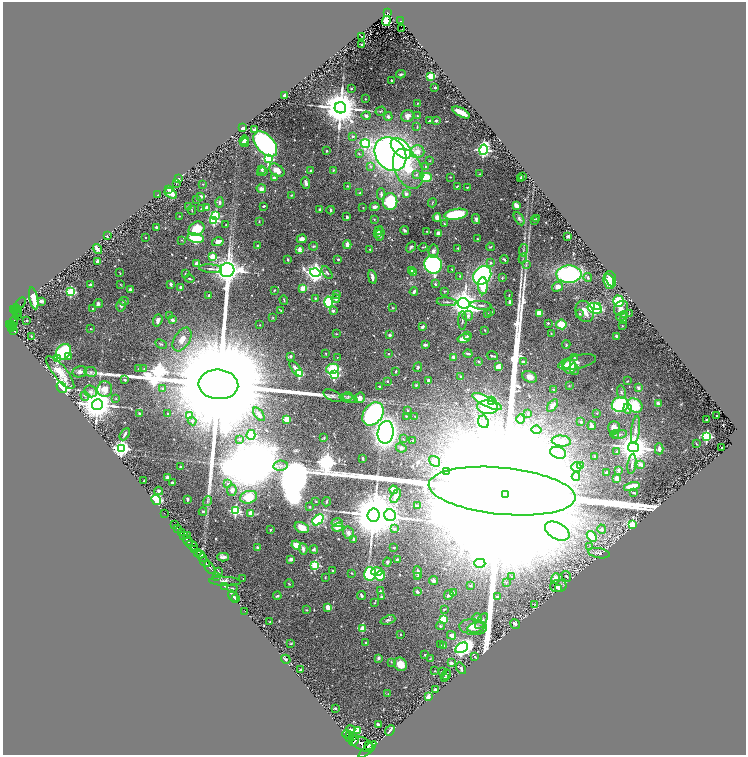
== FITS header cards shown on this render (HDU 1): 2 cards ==
NAXIS1  =                 1487
NAXIS2  =                 1505

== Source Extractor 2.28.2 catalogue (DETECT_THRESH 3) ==
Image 1487 x 1505 px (HDU 1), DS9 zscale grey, zoomed out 1/2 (1 PNG px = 2 x 2 image px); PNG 748 x 757 px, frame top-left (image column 2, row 1505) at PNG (3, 2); each listed source drawn as its Kron ellipse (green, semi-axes under 4 px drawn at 4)
Background 1.85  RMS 0.025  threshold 0.0748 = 3 sigma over >= 5 px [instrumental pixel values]
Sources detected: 619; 36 cannot appear on this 1/2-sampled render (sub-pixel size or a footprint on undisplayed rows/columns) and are neither listed nor drawn; of the other 583, the 500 brightest by FLUX_AUTO listed and drawn (83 fainter detections omitted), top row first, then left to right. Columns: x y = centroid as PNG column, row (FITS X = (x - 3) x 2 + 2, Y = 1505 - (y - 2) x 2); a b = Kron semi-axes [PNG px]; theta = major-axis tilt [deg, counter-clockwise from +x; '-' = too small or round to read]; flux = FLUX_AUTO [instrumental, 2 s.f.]
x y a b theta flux
387 13 3 2 - 8.1e+01
386 21 5 3 - 2.0e+02
401 21 3 2 - 7.8e+01
402 29 2 1 - 8.3e+00
361 36 3 1 - 3.5e+00
361 44 2 2 - 5.1e+00
401 74 4 3 - 6.3e+00
431 76 3 3 - 2.5e+02
391 80 2 2 - 9.1e+00
435 87 2 2 - 1.8e+01
351 89 2 2 - 8.3e+00
284 95 3 2 - 1.6e+01
365 99 2 2 - 4.0e+00
418 103 3 3 - 3.2e+00
340 108 6 5 - 1.9e+04
380 111 5 2 - 2.9e+00
461 112 10 3 -28 7.4e+01
366 116 4 3 - 1.1e+01
407 116 6 6 - 2.8e+01
418 116 4 3 - 5.4e+00
388 117 4 4 - 8.8e+00
430 121 3 2 - 6.9e+00
436 121 2 2 - 1.9e+01
417 127 4 3 - 4.1e+00
243 128 2 2 - 2.6e+01
254 130 4 3 - 1.3e+01
353 137 2 2 - 1.4e+01
244 140 5 3 - 3.4e+01
245 142 5 2 - 2.0e+01
365 143 5 4 - 5.1e+02
265 144 15 9 -48 1.1e+03
401 148 12 7 -44 7.9e+02
483 150 5 4 - 1.3e+03
326 151 2 2 - 7.9e+00
417 152 7 6 - 3.7e+01
359 154 3 2 - 2.8e+00
390 154 18 14 -55 2.3e+03
268 159 3 3 - 4.6e+02
429 161 4 2 - 2.9e+00
371 166 4 3 - 4.8e+00
425 166 2 2 - 5.9e+00
262 169 2 2 - 1.4e+01
408 169 21 13 -64 1.7e+02
277 170 8 5 -37 5.0e+01
311 170 3 2 - 4.6e+00
333 170 4 3 - 4.6e+00
262 172 5 3 - 8.0e+00
416 174 4 3 - 5.3e+00
480 174 3 2 - 2.5e+00
522 176 3 1 - 3.0e+00
426 177 6 4 4 1.1e+02
450 177 2 2 - 2.6e+00
178 178 2 2 - 4.6e+00
274 178 4 3 - 1.5e+01
520 178 2 2 - 4.1e+00
176 183 4 2 - 2.7e+00
306 183 6 3 -71 2.4e+01
203 184 2 2 - 2.5e+00
348 186 3 2 - 2.8e+00
457 186 4 2 - 5.7e+00
468 187 4 1 - 4.0e+00
169 189 3 3 - 9.0e+00
261 189 5 4 - 1.7e+01
171 193 7 4 -34 2.9e+01
360 193 3 3 - 4.5e+00
381 194 6 3 -89 9.0e+00
406 194 4 3 - 1.1e+01
157 195 2 2 - 4.9e+00
292 195 3 2 - 4.0e+00
201 196 3 2 - 1.8e+01
196 199 3 3 - 2.6e+00
220 202 5 4 - 1.4e+01
390 202 8 7 - 2.5e+02
432 203 5 2 - 3.4e+00
264 206 2 2 - 6.0e+00
516 206 4 3 - 3.7e+01
189 207 2 2 - 3.9e+01
207 207 3 2 - 4.0e+01
363 207 2 2 - 3.3e+00
375 207 5 4 - 2.0e+01
201 209 3 2 - 5.3e+00
319 209 4 3 - 4.5e+00
192 210 4 2 - 4.1e+00
331 210 4 3 - 8.0e+00
456 214 12 5 10 2.7e+02
215 215 3 3 - 3.3e+02
179 216 2 2 - 4.2e+00
347 217 3 2 - 6.9e+00
437 217 4 4 - 2.6e+01
374 219 3 2 - 3.3e+00
476 219 5 3 - 1.6e+01
519 219 7 4 -58 1.2e+01
536 219 3 2 - 2.5e+00
214 220 3 3 - 3.5e+02
534 220 3 3 - 8.2e+00
259 221 3 2 - 3.1e+00
444 224 3 2 - 3.6e+00
226 225 4 3 - 4.7e+00
156 227 2 2 - 1.7e+01
197 229 8 6 31 1.1e+02
405 230 4 2 - 8.9e+00
378 231 4 3 - 1.2e+01
427 231 2 2 - 4.0e+00
377 233 3 3 - 9.5e+00
438 233 3 2 - 3.3e+01
380 234 7 4 83 2.0e+01
107 236 2 2 - 3.3e+00
568 236 3 2 - 1.8e+01
145 237 2 1 - 4.2e+00
196 238 8 4 -10 2.2e+02
302 239 5 4 - 2.1e+01
477 239 2 2 - 7.8e+00
182 240 2 2 - 2.5e+00
218 242 6 4 14 3.5e+01
258 245 3 2 - 6.6e+00
347 245 4 3 - 3.3e+01
313 246 4 3 - 5.4e+00
411 247 6 3 55 7.4e+00
423 247 4 2 - 2.9e+00
490 247 4 2 - 3.7e+00
458 248 3 2 - 5.6e+00
97 249 5 3 - 2.3e+01
300 249 2 2 - 7.4e+01
370 249 2 2 - 4.4e+00
523 250 6 2 80 5.7e+00
433 251 6 5 - 1.6e+01
213 257 3 3 - 1.5e+02
523 258 5 1 - 3.8e+00
288 259 3 2 - 5.5e+00
338 259 2 2 - 1.5e+01
504 260 4 2 - 8.0e+00
97 261 4 2 - 2.3e+01
196 263 3 3 - 1.7e+01
491 263 3 3 - 1.1e+01
433 264 9 8 - 9.7e+02
526 265 3 3 - 4.1e+00
211 269 11 3 -3 1.2e+01
452 269 2 2 - 5.4e+00
227 270 7 7 - 8.1e+03
411 271 3 2 - 5.3e+00
315 272 5 4 - 2.7e+03
414 272 3 2 - 8.1e+00
120 273 4 2 - 3.8e+00
327 273 7 3 -55 9.7e+00
185 274 3 2 - 4.2e+00
569 274 13 8 0 6.6e+02
482 275 10 8 49 6.4e+02
460 276 2 2 - 2.9e+00
372 277 7 3 -79 2.2e+01
588 277 4 3 - 8.7e+00
502 278 4 2 - 4.4e+00
189 279 5 2 - 4.5e+00
611 279 8 5 -70 8.6e+01
609 282 8 5 -72 7.2e+01
120 284 3 2 - 3.1e+00
171 284 2 2 - 3.9e+01
435 284 3 2 - 5.9e+00
90 285 2 2 - 3.8e+01
483 286 8 5 -89 1.1e+02
181 287 3 3 - 1.7e+01
557 287 5 4 - 2.8e+01
303 288 3 3 - 8.1e+01
130 290 3 3 - 2.3e+01
274 290 2 2 - 4.5e+00
444 291 4 2 - 3.5e+00
71 292 3 3 - 3.7e+02
414 292 4 2 - 1.2e+01
337 295 2 2 - 1.4e+01
509 295 3 2 - 2.6e+00
209 296 3 2 - 8.0e+00
34 298 11 3 -78 8.3e+01
315 298 2 2 - 8.8e+00
336 299 4 3 - 1.0e+01
284 300 5 2 - 3.6e+00
41 301 4 2 - 9.5e+00
124 301 5 3 - 7.8e+00
619 301 5 5 - 1.5e+02
329 302 6 4 88 4.3e+02
447 302 10 3 -4 8.9e+00
510 302 4 2 - 1.3e+01
464 303 6 5 - 7.3e+03
20 304 7 2 52 1.9e+02
98 304 4 4 - 1.2e+01
481 305 10 3 -6 1.2e+01
121 306 6 5 - 1.4e+01
598 306 3 2 - 5.5e+01
393 308 2 2 - 4.2e+00
595 308 7 5 -16 3.7e+02
621 308 8 6 46 2.7e+01
16 309 5 3 - 1.3e+03
93 309 2 2 - 1.5e+01
14 310 3 2 - 5.9e+02
17 311 4 2 - 1.0e+02
281 311 3 2 - 7.3e+00
333 311 2 2 - 2.7e+01
585 311 11 8 -63 6.4e+01
491 312 4 3 - 3.2e+00
16 313 2 2 - 2.8e+02
487 313 3 3 - 3.7e+00
539 313 4 3 - 6.1e+01
579 314 3 3 - 7.6e+00
629 314 4 2 - 2.7e+00
18 315 2 2 - 2.6e+02
169 315 2 2 - 5.7e+00
468 316 5 5 - 1.4e+01
622 316 6 4 23 9.6e+00
273 318 3 2 - 3.1e+00
26 320 2 2 - 4.3e+00
158 320 6 4 71 1.8e+01
173 320 4 3 - 1.1e+01
462 320 9 3 89 8.6e+00
623 321 4 3 - 5.5e+00
13 322 6 3 62 7.4e+02
548 323 2 2 - 1.1e+01
12 324 4 2 - 6.7e+02
561 324 5 5 - 9.1e+01
9 325 3 2 - 9.1e+02
260 325 2 2 - 2.8e+00
13 326 3 2 - 1.7e+02
622 326 3 2 - 3.3e+00
423 327 3 2 - 1.4e+01
12 328 2 2 - 3.5e+02
91 329 3 2 - 3.6e+00
13 330 3 2 - 2.9e+02
485 330 2 1 - 2.7e+00
336 334 3 2 - 2.8e+00
551 334 3 2 - 2.9e+00
390 335 2 2 - 4.1e+01
31 336 2 2 - 3.2e+00
467 336 3 2 - 3.4e+00
616 336 3 3 - 9.3e+00
464 338 6 3 13 4.5e+01
182 339 13 7 58 4.4e+01
161 344 6 3 -26 6.0e+00
425 345 3 2 - 1.0e+01
566 345 4 3 - 4.6e+00
64 352 8 7 - 2.3e+02
326 354 2 2 - 2.8e+00
389 354 2 2 - 8.8e+00
468 354 4 2 - 1.2e+01
69 356 3 2 - 1.2e+01
291 356 3 3 - 8.2e+00
492 356 6 2 -14 8.0e+00
337 357 3 3 - 3.1e+00
453 357 3 3 - 1.7e+01
575 358 3 3 - 3.3e+00
57 359 3 3 - 1.8e+02
478 361 3 2 - 5.1e+00
524 362 4 3 - 2.1e+01
577 362 19 6 13 2.3e+01
566 364 5 3 - 4.3e+01
570 366 7 6 - 1.0e+02
418 367 5 3 - 9.2e+00
498 367 4 3 - 4.5e+01
139 369 3 2 - 3.2e+00
144 369 3 3 - 4.3e+00
296 369 9 3 -50 3.0e+01
332 369 6 5 - 2.1e+02
574 369 6 4 -77 1.5e+01
80 372 7 5 14 1.5e+01
91 372 6 5 - 1.2e+01
396 372 2 2 - 7.0e+00
60 373 21 6 -51 7.1e+01
299 374 3 3 - 2.5e+02
334 375 3 3 - 4.5e+02
461 376 2 2 - 1.1e+01
530 377 7 5 -23 2.7e+01
125 380 3 3 - 5.8e+00
428 380 3 3 - 1.1e+01
387 381 2 2 - 1.2e+01
627 381 3 2 - 2.9e+00
218 384 20 15 -5 4.1e+05
416 385 2 2 - 3.3e+00
380 386 3 2 - 8.0e+00
569 386 3 2 - 3.9e+00
61 387 6 4 -56 7.2e+02
638 388 2 2 - 4.1e+01
105 389 8 7 - 4.7e+01
162 389 4 3 - 5.5e+00
553 389 2 2 - 4.8e+00
91 391 6 5 - 1.4e+01
621 392 6 4 -78 9.1e+00
85 396 5 3 - 6.0e+00
333 396 10 5 -25 1.5e+01
348 396 5 3 - 8.0e+00
116 398 3 2 - 2.9e+00
360 398 6 5 - 2.6e+01
349 399 9 2 -14 1.1e+01
491 401 4 3 - 3.2e+02
487 402 16 5 -26 3.7e+02
97 404 5 5 - 1.4e+04
658 404 3 3 - 1.9e+01
552 405 7 4 53 1.7e+01
620 405 8 7 - 3.6e+02
635 405 8 7 - 1.4e+02
488 407 10 7 -3 2.0e+02
628 409 5 3 - 2.1e+01
407 411 3 2 - 4.7e+00
139 413 2 2 - 8.1e+00
528 413 4 3 - 5.3e+00
597 413 2 2 - 3.8e+00
168 414 2 2 - 1.1e+01
259 414 8 3 -53 1.6e+01
373 414 13 9 53 9.7e+02
189 415 4 3 - 2.1e+01
406 416 2 2 - 8.2e+00
415 416 2 2 - 5.2e+00
717 416 2 2 - 1.6e+01
287 419 3 2 - 1.4e+02
521 419 5 3 - 8.9e+00
707 419 2 2 - 4.5e+00
192 421 4 4 - 7.0e+00
483 422 6 5 - 1.9e+01
581 422 2 2 - 2.8e+01
592 426 4 3 - 1.6e+01
614 428 6 5 - 4.3e+01
537 430 5 4 - 9.5e+00
635 430 14 4 83 2.5e+01
386 432 11 8 78 2.5e+03
125 434 7 2 60 9.7e+00
620 434 7 3 11 9.5e+00
251 435 5 4 - 1.6e+02
615 435 4 3 - 5.2e+00
707 436 3 3 - 6.2e+02
324 438 4 3 - 4.4e+00
239 439 2 2 - 9.6e+00
403 439 3 2 - 3.8e+00
413 440 2 2 - 5.1e+00
561 441 9 5 -6 7.6e+01
696 444 3 2 - 2.5e+00
633 447 5 5 - 1.1e+04
121 448 4 4 - 2.0e+03
401 448 5 4 - 1.3e+01
722 448 2 2 - 3.7e+00
659 449 5 3 - 1.6e+01
617 451 2 2 - 1.0e+01
558 453 8 6 -18 3.4e+01
594 456 3 2 - 3.0e+00
363 458 3 2 - 8.1e+00
435 461 6 4 -37 1.5e+01
632 464 10 3 82 1.1e+01
640 464 3 2 - 3.6e+01
281 466 7 5 9 1.5e+01
580 466 4 3 - 1.5e+01
180 467 2 2 - 5.8e+00
576 467 5 5 - 4.2e+01
618 470 2 2 - 3.1e+01
446 472 3 3 - 8.9e+00
606 473 3 2 - 6.1e+00
576 476 4 3 - 1.4e+01
167 477 3 3 - 1.1e+01
617 479 4 3 - 4.9e+01
144 481 2 2 - 4.1e+00
172 483 2 2 - 1.2e+01
228 484 3 3 - 1.2e+01
632 487 8 4 15 5.4e+01
232 490 5 4 - 2.2e+01
393 490 4 3 - 6.7e+01
159 491 4 4 - 1.1e+01
502 491 74 23 -6 1.3e+06
634 493 3 2 - 7.2e+00
506 495 3 2 - 5.8e+04
396 496 7 4 61 2.1e+01
249 497 8 6 16 1.2e+02
187 499 3 2 - 8.3e+00
156 500 5 4 - 4.0e+02
207 501 5 2 - 5.6e+00
316 501 3 2 - 2.7e+00
327 502 5 2 - 3.8e+00
417 506 2 2 - 6.0e+00
310 507 2 2 - 5.7e+00
235 511 4 3 - 5.1e+02
203 512 4 3 - 5.4e+00
164 513 2 1 - 4.9e+01
251 513 4 3 - 5.5e+01
374 515 6 6 - 3.8e+04
390 515 6 5 - 1.6e+03
318 520 6 4 41 2.7e+02
337 523 5 4 - 1.6e+01
174 525 2 1 - 4.7e+02
632 525 3 3 - 4.0e+02
338 527 6 4 20 2.4e+01
177 528 3 2 - 4.5e+02
302 528 7 5 -24 4.7e+01
394 529 4 3 - 9.5e+00
602 529 5 4 - 1.7e+01
270 530 2 2 - 4.5e+00
557 531 13 8 -29 5.8e+01
181 533 3 2 - 8.1e+02
348 533 6 5 - 1.5e+01
183 536 2 1 - 6.0e+02
187 536 2 1 - 1.6e+02
592 536 6 4 -51 1.5e+02
354 539 4 3 - 1.0e+01
188 541 6 2 -50 6.2e+03
192 545 6 3 -27 1.8e+03
296 545 5 4 - 5.9e+01
590 546 3 3 - 4.1e+00
258 548 3 3 - 1.8e+01
394 548 2 2 - 1.5e+01
194 549 3 2 - 8.2e+02
303 549 6 3 -85 1.8e+01
314 549 4 3 - 8.2e+00
197 552 3 3 - 7.2e+02
599 553 11 5 -10 1.2e+01
200 555 4 2 - 1.0e+03
223 557 6 3 0 1.8e+01
203 558 4 2 - 2.9e+02
291 559 3 3 - 2.3e+01
397 559 2 2 - 5.6e+00
205 562 5 2 - 2.4e+03
387 562 4 4 - 8.6e+00
480 563 5 4 - 3.6e+01
315 565 3 3 - 3.4e+02
210 568 7 2 -52 2.3e+03
332 570 2 2 - 4.3e+00
219 571 3 1 - 2.7e+00
377 572 5 3 - 7.2e+01
418 572 6 3 -85 1.7e+01
352 573 2 2 - 4.0e+00
370 574 7 6 - 3.2e+02
380 576 5 4 - 1.1e+02
417 576 3 3 - 4.1e+00
511 576 3 2 - 2.6e+00
566 576 6 3 -56 8.1e+00
216 577 2 1 - 4.0e+00
325 577 3 2 - 3.1e+00
555 578 5 4 - 3.1e+01
243 579 2 2 - 2.7e+00
225 581 16 4 -3 1.8e+01
434 581 4 3 - 1.8e+01
506 582 3 2 - 3.2e+00
289 584 4 2 - 3.4e+00
470 585 3 2 - 4.1e+00
224 586 2 1 - 6.6e+01
558 586 8 6 7 2.8e+01
232 588 5 2 - 4.2e+00
558 589 4 2 - 4.6e+00
380 591 3 2 - 5.7e+00
417 592 3 2 - 1.0e+01
453 593 4 3 - 1.1e+01
361 595 4 3 - 1.1e+01
449 595 5 3 - 1.5e+01
233 596 6 2 -55 1.1e+01
277 596 4 2 - 8.7e+00
497 596 2 2 - 2.1e+01
382 597 3 2 - 2.2e+01
235 598 2 2 - 5.1e+00
374 603 3 2 - 2.9e+00
535 604 3 2 - 3.2e+00
328 607 3 3 - 6.6e+01
444 609 3 2 - 3.7e+00
306 610 4 3 - 4.4e+00
245 611 2 1 - 1.5e+01
477 618 5 5 - 9.1e+00
443 619 3 3 - 2.2e+02
388 620 7 4 20 9.0e+00
481 621 9 3 57 1.3e+01
270 622 2 2 - 4.8e+00
515 624 5 4 - 1.6e+01
440 626 4 4 - 6.5e+00
473 627 14 8 -6 5.4e+01
476 628 9 5 11 2.5e+01
363 629 2 2 - 1.2e+02
400 634 2 2 - 4.4e+00
451 635 5 4 - 1.9e+01
366 643 2 2 - 4.9e+00
291 644 3 2 - 3.0e+00
441 645 3 2 - 2.7e+00
444 645 3 3 - 6.1e+00
462 648 7 4 29 1.7e+03
425 655 2 2 - 9.0e+00
475 656 2 2 - 4.5e+00
379 658 4 3 - 9.4e+00
286 659 5 3 - 6.9e+00
430 659 3 2 - 2.6e+00
391 662 3 3 - 3.6e+00
451 663 3 3 - 1.2e+01
401 664 7 6 - 6.8e+01
461 668 6 3 -54 1.1e+01
301 670 2 2 - 1.1e+01
435 671 2 2 - 2.6e+00
443 672 3 2 - 9.2e+00
446 675 5 3 - 5.5e+00
445 677 2 2 - 7.8e+00
435 690 3 2 - 1.2e+01
388 694 3 2 - 2.9e+00
428 696 3 3 - 3.0e+01
335 708 2 2 - 1.7e+01
378 725 3 3 - 1.7e+01
351 730 5 3 - 7.3e+00
357 730 4 3 - 7.9e+01
390 731 6 2 50 1.2e+01
347 734 4 2 - 2.6e+03
352 736 3 2 - 1.2e+03
349 737 5 3 - 4.2e+03
354 741 5 4 - 6.7e+03
363 744 12 6 -25 8.9e+03
369 746 4 2 - 1.9e+03
367 750 11 3 43 1.1e+04
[83 fainter detections neither listed nor drawn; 36 sub-pixel or undisplayed-footprint detections neither listed nor drawn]